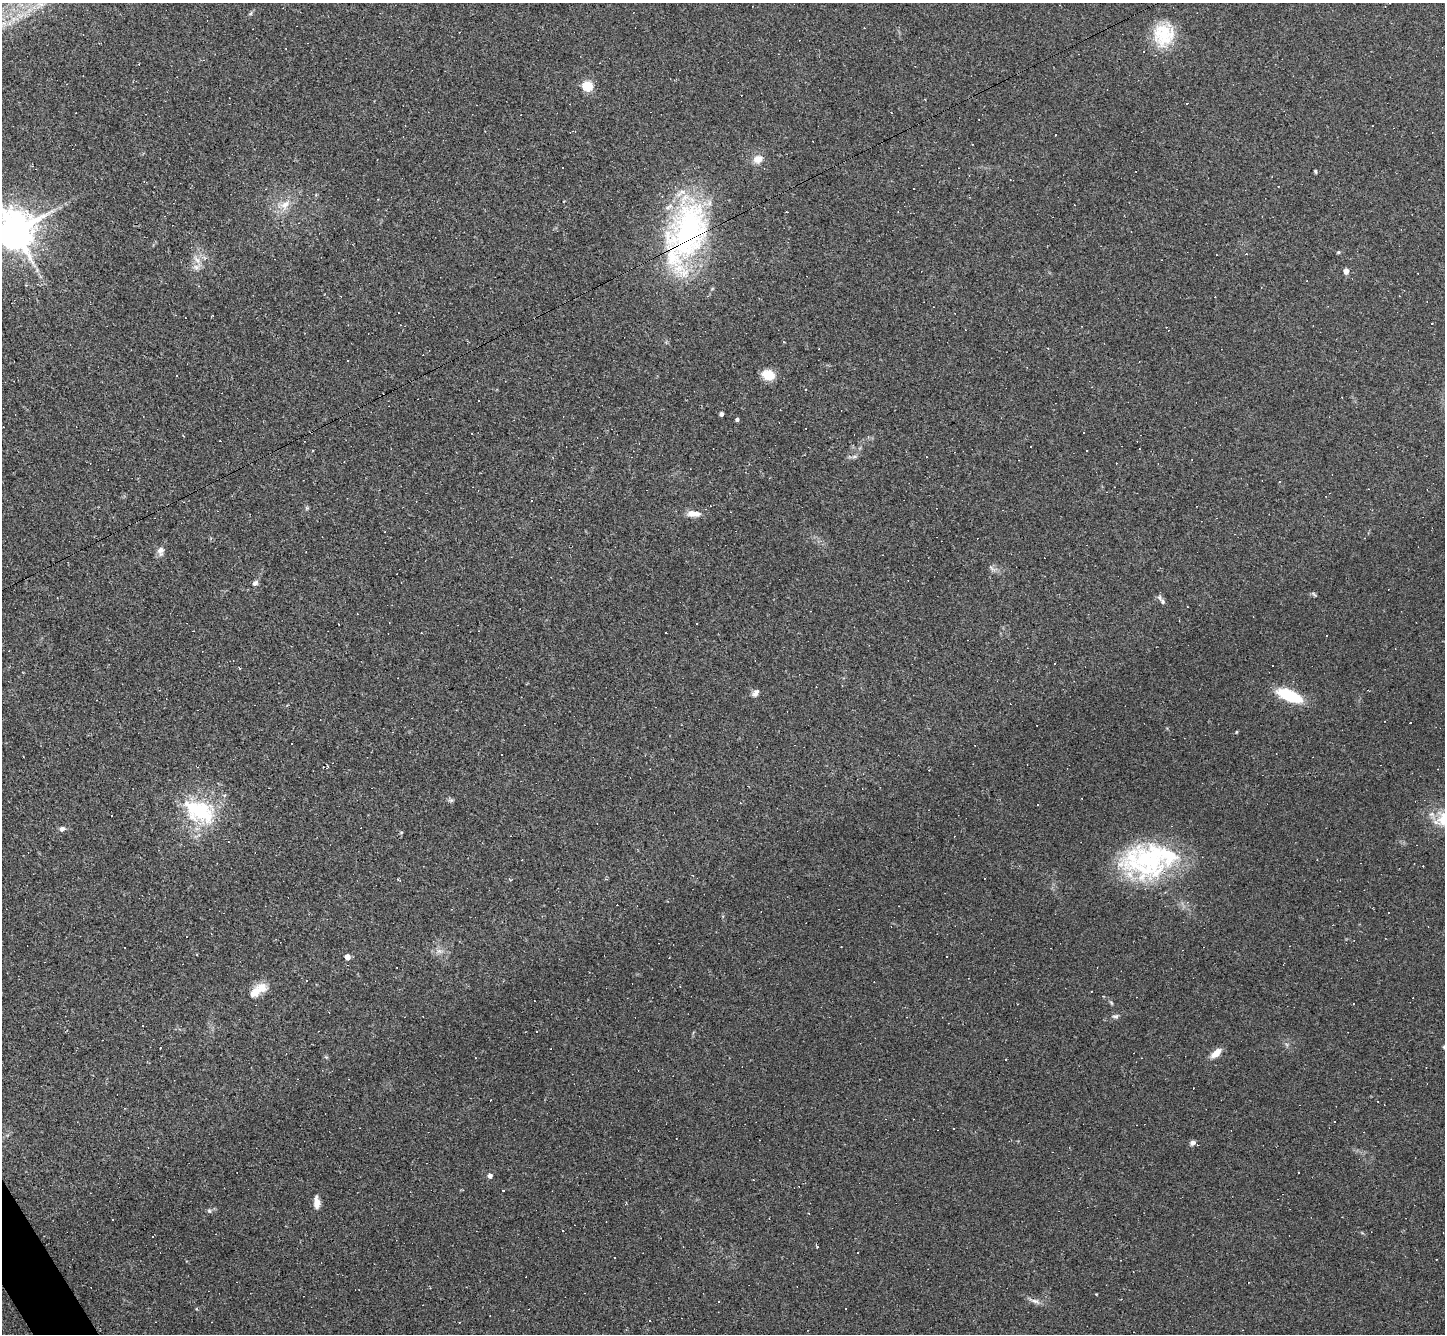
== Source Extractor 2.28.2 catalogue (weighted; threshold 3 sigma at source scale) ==
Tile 7 of 4 x 4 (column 3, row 2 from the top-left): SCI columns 2889-4331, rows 2815-4146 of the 5775 x 5766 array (HDU 1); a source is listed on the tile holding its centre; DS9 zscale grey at full resolution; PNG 1447 x 1336 px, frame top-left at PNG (2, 3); no overlay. Shown black and unused: <1% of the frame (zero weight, under 2 of 3 exposures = <1% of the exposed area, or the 3 px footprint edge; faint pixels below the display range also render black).
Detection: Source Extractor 2.28.2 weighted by HDU 2 'WHT'; one run over the whole footprint, this tile lists its part. Background 0.112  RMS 0.0072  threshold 0.0323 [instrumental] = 3 sigma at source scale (4.5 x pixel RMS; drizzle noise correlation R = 1.50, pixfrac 1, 0.05/0.05 arcsec/px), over >= 5 px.
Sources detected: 135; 65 cosmic-ray / hot-pixel residue — not listed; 6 inside a brighter listed object's ellipse — not listed separately; the other 64 listed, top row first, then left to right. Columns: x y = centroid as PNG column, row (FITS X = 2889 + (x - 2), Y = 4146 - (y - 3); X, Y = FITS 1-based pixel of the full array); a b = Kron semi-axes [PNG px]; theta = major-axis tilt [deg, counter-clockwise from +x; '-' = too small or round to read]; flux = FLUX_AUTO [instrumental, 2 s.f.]
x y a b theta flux
40 4 12 4 -8 3.2
250 13 7 4 45 1.1
13 19 7 4 72 2.4
1163 34 29 26 78 29
588 86 5 5 - 60
758 159 12 10 19 6.6
1315 171 4 3 - 0.97
914 188 3 2 - 1.3
285 205 17 11 40 9.1
687 225 75 46 58 150
15 232 12 10 38 2400
1338 252 5 4 - 0.76
1246 254 3 2 - 0.57
197 260 15 6 -48 3.8
196 267 10 7 -2 3.2
1346 271 4 4 - 7.1
1432 323 3 2 - 1
768 375 14 10 -20 12
721 414 4 4 - 2.4
737 419 4 4 - 1.6
472 433 3 2 - 1
1083 433 3 3 - 1.2
1031 446 3 3 - 5.5
1087 450 3 3 - 1.3
854 456 7 4 1 1.6
307 508 6 5 - 1
694 514 18 8 -6 6.4
161 551 13 9 82 3.8
992 568 10 3 -40 1.4
255 583 8 6 35 2.1
1314 594 9 3 -48 1
1160 598 8 6 -69 1.9
1326 635 2 2 - 0.56
755 693 10 6 51 3
1289 695 23 9 -22 36
1236 732 4 3 - 0.61
451 800 7 4 18 1.3
199 811 42 26 -25 56
1442 819 24 20 62 20
62 829 7 6 - 2.2
1149 859 62 43 7 110
984 878 2 2 - 0.65
398 880 4 2 - 0.69
510 880 4 3 - 0.81
947 956 3 3 - 12
347 957 4 4 - 6.9
258 990 26 11 36 12
1111 1003 8 3 -45 0.94
1354 1004 3 2 - 0.58
1116 1016 8 5 11 1.7
537 1032 2 2 - 0.6
1216 1053 14 7 40 6.6
954 1128 3 2 - 0.68
1192 1143 7 6 - 2.4
1299 1172 2 2 - 0.77
490 1176 5 5 - 3.2
317 1203 14 7 -87 5.4
209 1211 7 5 -68 1.2
112 1219 3 2 - 1.2
152 1236 3 2 - 0.57
1436 1259 3 2 - 0.73
1096 1294 3 2 - 0.5
1035 1301 17 6 -16 3.6
649 1321 3 3 - 2.6
Overlapping masked pixels (flux is a lower limit): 1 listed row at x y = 687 225
Isophote crosses this tile's border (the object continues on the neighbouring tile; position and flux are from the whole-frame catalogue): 2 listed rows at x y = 15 232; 1442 819
Unlisted compact peaks at least as high as the median listed source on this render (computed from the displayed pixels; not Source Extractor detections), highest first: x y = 401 832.